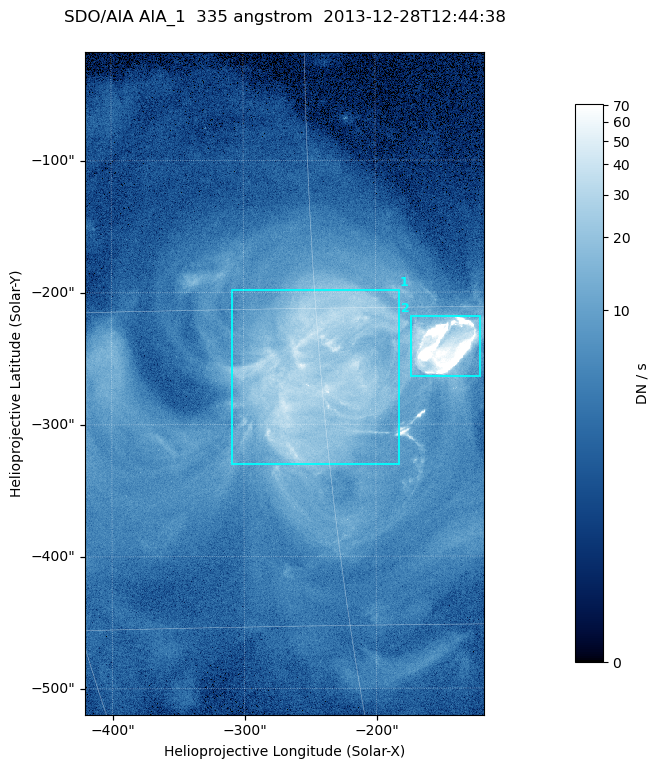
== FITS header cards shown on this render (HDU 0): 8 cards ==
TELESCOP= 'SDO/AIA '
INSTRUME= 'AIA_1   '
WAVELNTH=                  335
WAVEUNIT= 'angstrom'
DATE-OBS= '2013-12-28T12:44:38.62'
CTYPE1  = 'HPLN-TAN'
CTYPE2  = 'HPLT-TAN'
BUNIT   = 'DN / s  '

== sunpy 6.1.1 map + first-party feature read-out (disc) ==
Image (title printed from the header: SDO/AIA AIA_1  335 angstrom  2013-12-28T12:44:38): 503 x 835 px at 0.601 arcsec/px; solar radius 976 arcsec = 1624 px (partial field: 5.1% of the solar disc is inside the frame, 100% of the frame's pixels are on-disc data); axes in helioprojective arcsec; data unit DN / s (BUNIT, on the colour bar)
Orientation: roll -0.142 deg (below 1 deg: not rotated)
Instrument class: DISC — disc imager (sunpy class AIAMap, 335 A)
Bright regions (active regions / flare kernels): reference = the on-disc median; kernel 5 px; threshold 5 sigma = 17 DN / s over a disc level ~3.92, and >= 1.15x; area >= 420 px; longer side >= 6 px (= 3.6 arcsec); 2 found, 2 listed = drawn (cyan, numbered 1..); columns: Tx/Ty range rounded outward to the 2 arcsec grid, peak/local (2 s.f.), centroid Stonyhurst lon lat
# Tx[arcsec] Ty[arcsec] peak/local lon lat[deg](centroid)
1 -310..-182 -330..-198 13 -15 -18
2 -174..-120 -264..-218 111 -9 -17